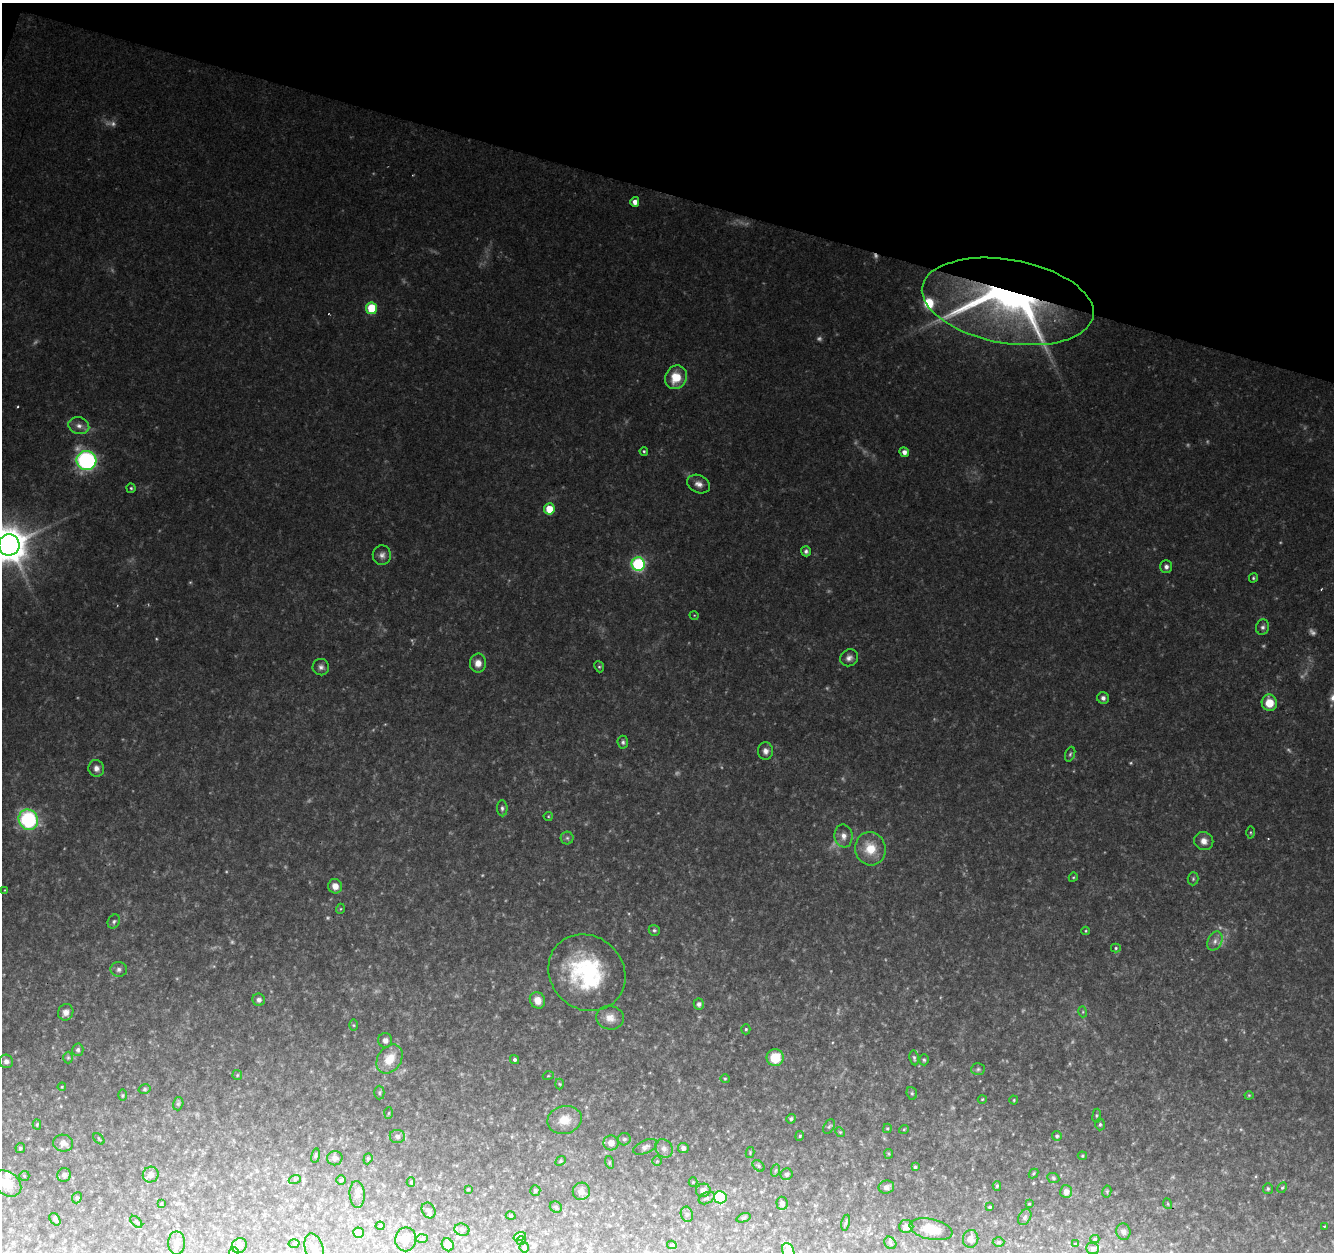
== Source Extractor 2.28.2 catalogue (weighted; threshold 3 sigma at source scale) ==
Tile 2 of 4 x 4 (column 2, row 1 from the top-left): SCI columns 1338-2669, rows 4030-5279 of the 5333 x 5493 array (HDU 1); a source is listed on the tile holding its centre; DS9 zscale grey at full resolution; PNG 1336 x 1254 px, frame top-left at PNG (2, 3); each listed source drawn as its Kron ellipse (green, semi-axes under 4 px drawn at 4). Shown black and unused: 15% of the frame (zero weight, under 2 of 3 exposures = <1% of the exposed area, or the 3 px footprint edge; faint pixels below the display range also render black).
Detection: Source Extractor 2.28.2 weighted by HDU 2 'WHT'; one run over the whole footprint, this tile lists its part. Background 0.0786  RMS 0.0083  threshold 0.0375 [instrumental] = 3 sigma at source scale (4.5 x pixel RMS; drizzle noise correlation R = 1.50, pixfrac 1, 0.0396/0.0396 arcsec/px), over >= 5 px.
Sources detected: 204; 23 too faint to see at this stretch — neither listed nor drawn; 3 inside a brighter listed object's ellipse — not listed separately; the other 178 listed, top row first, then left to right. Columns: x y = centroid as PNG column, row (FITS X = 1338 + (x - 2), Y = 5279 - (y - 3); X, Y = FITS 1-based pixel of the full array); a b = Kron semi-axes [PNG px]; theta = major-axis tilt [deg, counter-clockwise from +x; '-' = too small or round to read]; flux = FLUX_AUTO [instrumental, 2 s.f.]
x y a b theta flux
635 202 5 4 - 5.8
1008 301 87 42 -10 390
372 308 6 5 - 36
676 377 12 10 59 20
79 426 10 8 -17 5.2
644 451 4 4 - 1.2
904 452 5 4 - 4.9
86 460 10 9 - 160
699 484 12 8 -25 5.4
131 488 5 4 - 1.3
549 509 5 5 - 20
9 545 10 10 - 2300
806 551 5 5 - 2.4
382 555 10 9 - 4.5
638 564 7 6 - 120
1166 567 6 6 - 3.1
1253 578 5 4 - 1.2
694 615 5 3 - 0.67
1263 627 8 6 75 2.9
849 658 9 8 - 4.1
478 663 9 8 - 7.7
321 667 8 8 - 3.6
599 667 6 4 -66 1.3
1103 698 6 5 - 3.1
1269 703 8 7 - 16
623 742 6 5 - 1.9
765 751 8 7 - 4.2
1070 754 8 5 69 1.6
96 768 8 8 - 5.1
502 808 8 5 -86 2.2
548 816 4 4 - 0.95
28 820 10 9 - 94
1250 832 6 3 -89 0.89
844 836 11 9 -81 6.4
567 838 6 6 - 2.2
1204 841 9 9 - 6.4
870 849 17 15 -75 21
1073 877 5 4 - 0.92
1193 879 6 5 - 1.5
335 886 7 7 - 7.8
5 890 4 3 - 0.66
340 909 5 3 - 0.82
114 921 7 5 59 2
654 930 6 5 - 1.6
1086 931 4 4 - 0.91
1215 941 10 7 64 4.3
1116 948 5 4 - 1.4
119 969 8 7 - 3.1
587 973 40 36 -44 110
259 1000 6 6 - 2.9
537 1000 8 7 - 9.4
699 1004 5 5 - 3.2
66 1012 8 7 - 5
1083 1012 5 3 - 0.99
610 1018 14 12 -14 9.3
353 1025 6 4 -89 1.1
746 1029 5 4 - 1.3
385 1040 7 7 - 3.7
78 1050 6 5 - 2.1
68 1058 6 5 - 1.2
775 1058 8 8 - 21
914 1058 7 4 -81 1.7
389 1059 16 11 55 16
514 1059 4 4 - 2.1
924 1060 5 4 - 1.4
6 1061 7 6 - 3.4
978 1069 7 5 4 1.8
237 1075 5 4 - 1.1
548 1076 5 3 - 0.82
725 1079 5 4 - 1
560 1084 5 3 - 0.9
62 1087 4 3 - 0.73
145 1089 6 4 15 1.3
379 1093 7 5 90 1.5
912 1093 6 5 - 1.5
123 1095 6 4 90 0.99
1249 1095 4 4 - 0.84
982 1099 4 3 - 0.71
1014 1100 4 4 - 0.89
178 1104 7 5 73 1.5
389 1113 6 4 87 1.1
1097 1116 7 3 82 1.2
791 1119 5 4 - 1.8
564 1120 17 14 14 14
37 1124 5 4 - 0.96
1100 1124 6 4 88 1.5
829 1126 8 5 62 1.7
887 1128 5 4 - 1.1
904 1129 5 3 - 0.73
840 1132 5 4 - 1
397 1136 7 6 - 2.9
800 1136 5 4 - 1.2
1057 1136 5 4 - 2.1
99 1139 7 3 -45 0.86
624 1139 6 6 - 2
63 1143 10 8 -9 5
611 1143 7 7 - 6.9
645 1147 13 6 25 3.3
20 1148 5 4 - 1.6
664 1148 10 8 -54 4.2
683 1148 5 5 - 3.3
750 1153 5 3 - 0.82
889 1154 5 4 - 1.1
316 1156 7 4 81 1.4
1082 1156 5 4 - 1
335 1158 8 7 - 4
368 1159 6 4 70 1.2
561 1161 5 4 - 1.1
657 1161 5 5 - 1.1
609 1162 6 4 -72 1.2
759 1166 7 5 -42 1.6
915 1167 4 3 - 1.6
776 1170 6 4 70 1.3
1033 1173 5 3 - 0.95
786 1174 6 5 - 3.6
64 1175 7 6 - 3
151 1175 8 7 - 5.5
24 1176 5 5 - 1
1053 1178 6 5 - 1.4
295 1179 6 4 19 1.2
341 1180 5 5 - 1.2
411 1182 5 4 - 1.4
693 1182 4 4 - 0.75
7 1183 16 11 -35 16
997 1186 4 4 - 1.4
886 1187 8 6 12 3.2
1282 1188 6 4 61 1.3
468 1189 4 3 - 0.93
1268 1189 5 5 - 1.5
535 1190 5 5 - 1.5
703 1190 7 6 - 3.8
581 1191 9 8 - 5.6
1107 1191 6 4 80 1.1
1066 1192 6 6 - 4.7
357 1194 13 7 -86 3.8
720 1197 6 6 - 67
77 1198 6 4 67 1.3
707 1198 8 5 26 2.3
782 1203 6 5 - 3.9
161 1204 3 2 - 0.8
1029 1204 3 3 - 0.72
1168 1204 5 3 - 0.85
556 1207 6 5 - 1.9
990 1207 4 3 - 1.3
429 1210 8 6 -60 2.8
687 1214 8 6 -70 2.3
511 1216 5 4 - 0.92
1025 1217 8 6 62 2.4
744 1218 7 4 21 1.3
55 1219 7 5 -55 3.1
136 1222 7 3 -45 0.91
846 1223 8 4 79 1.4
380 1226 4 4 - 0.82
906 1226 7 6 - 4.7
1324 1226 3 2 - 0.95
931 1229 22 10 -12 18
462 1230 7 6 - 2.4
1123 1232 8 7 - 3
359 1233 5 5 - 9
520 1236 6 4 19 1.8
406 1239 12 10 81 7.2
422 1239 6 4 3 1.3
971 1239 9 7 82 4.5
1095 1239 4 4 - 1.3
521 1241 5 4 - 0.97
999 1242 6 5 - 1.2
177 1243 11 8 90 4
890 1243 7 5 -47 1.7
294 1244 5 3 - 0.89
1075 1244 4 4 - 0.65
239 1245 8 7 - 4.2
448 1245 6 5 - 6
672 1245 5 4 - 1.2
524 1247 5 4 - 1.7
1092 1248 6 6 - 3
314 1249 16 9 -74 7
788 1251 8 5 -69 21
234 1252 5 4 - 1.5
Overlapping masked pixels (flux is a lower limit): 1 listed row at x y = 1008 301
Isophote crosses this tile's border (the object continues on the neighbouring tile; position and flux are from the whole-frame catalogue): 5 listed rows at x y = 9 545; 7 1183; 314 1249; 788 1251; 234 1252
Unlisted compact peaks at least as high as the median listed source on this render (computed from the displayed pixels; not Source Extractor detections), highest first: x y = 18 406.